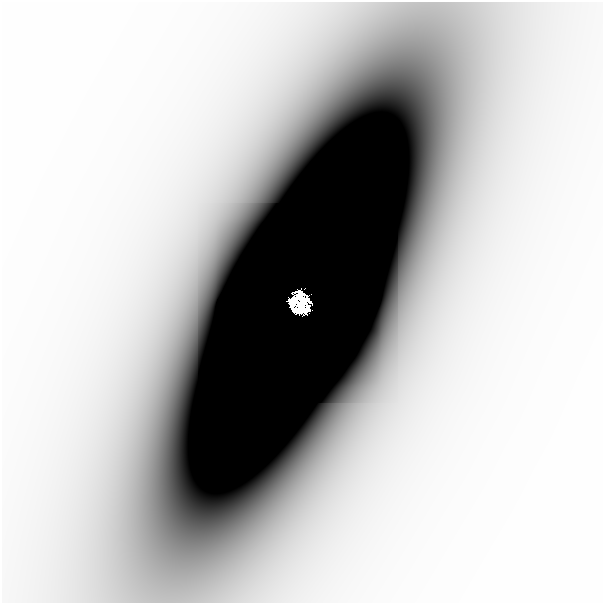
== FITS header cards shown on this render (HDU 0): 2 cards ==
NAXIS1  =                  601
NAXIS2  =                  601

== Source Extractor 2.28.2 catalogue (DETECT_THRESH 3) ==
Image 601 x 601 px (HDU 0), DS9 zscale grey, 1 PNG px = 1 image px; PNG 605 x 605 px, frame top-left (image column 1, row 601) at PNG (2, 2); no overlay
Background -7.02e-07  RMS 2.8e-07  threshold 8.42e-07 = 3 sigma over >= 5 px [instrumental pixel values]
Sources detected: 3; all 3 listed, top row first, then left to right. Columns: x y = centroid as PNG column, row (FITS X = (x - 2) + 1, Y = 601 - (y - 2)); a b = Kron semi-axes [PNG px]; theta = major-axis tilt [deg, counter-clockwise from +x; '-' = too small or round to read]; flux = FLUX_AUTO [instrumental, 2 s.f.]
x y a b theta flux
309 301 8 3 -46 0.28
299 306 23 17 -58 3.4
195 322 80 37 82 0.0019